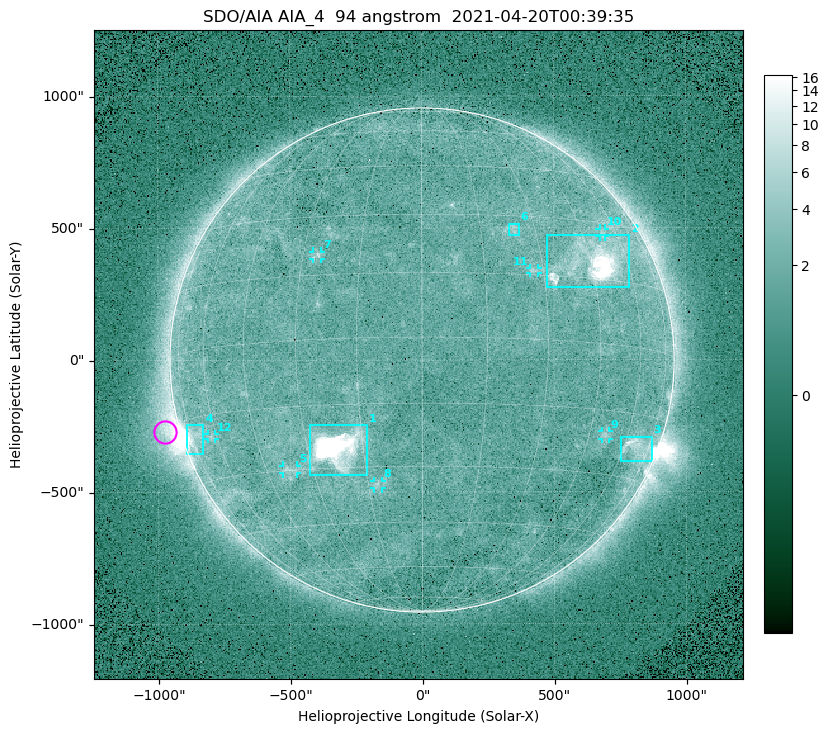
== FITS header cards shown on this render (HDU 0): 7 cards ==
TELESCOP= 'SDO/AIA '
INSTRUME= 'AIA_4   '
WAVELNTH=                   94
WAVEUNIT= 'angstrom'
DATE-OBS= '2021-04-20T00:39:35.12'
CTYPE1  = 'HPLN-TAN'
CTYPE2  = 'HPLT-TAN'

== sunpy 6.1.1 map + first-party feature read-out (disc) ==
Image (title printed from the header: SDO/AIA AIA_4  94 angstrom  2021-04-20T00:39:35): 512 x 512 px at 4.8 arcsec/px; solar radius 955 arcsec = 199 px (full disc in frame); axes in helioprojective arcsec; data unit not stated in the header (colour bar unlabelled)
Orientation: roll -0.138 deg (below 1 deg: not rotated)
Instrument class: DISC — disc imager (sunpy class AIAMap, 94 A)
Bright regions (active regions / flare kernels): reference = the median radial profile (limb darkening/brightening removed); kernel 5 px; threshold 5 sigma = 2.38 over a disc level ~1.72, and >= 1.15x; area >= 9 px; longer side >= 5 px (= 24 arcsec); searched inside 0.97 R_sun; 12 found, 12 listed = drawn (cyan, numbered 1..; 7 of them under ~33 arcsec drawn as corner ticks so the feature stays visible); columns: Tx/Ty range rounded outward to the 10 arcsec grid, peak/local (2 s.f.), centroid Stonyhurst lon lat
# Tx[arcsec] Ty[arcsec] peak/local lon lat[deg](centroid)
1 -430..-210 -440..-240 315 -22 -25
2 470..790 270..470 28 +46 +20
3 750..870 -390..-290 4.8 +67 -22
4 -900..-830 -360..-240 7.1 -72 -19
5 -530..-470 -430..-400 3 -37 -30
6 330..370 470..520 2.7 +24 +26
7 -410..-380 380..410 3.1 -26 +20
8 -180..-150 -490..-450 3.1 -12 -34
9 680..710 -300..-270 3 +51 -21
10 670..700 460..500 2.8 +53 +27
11 410..440 330..350 2.8 +27 +16
12 -810..-780 -300..-280 2.6 -63 -20
Off-limb structures (1.02-1.3 R_sun): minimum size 50 px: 6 found; the strongest spans PA ~90..115 deg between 1.02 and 1.2 R_sun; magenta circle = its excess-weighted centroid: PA ~105 deg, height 1.06 R_sun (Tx ~-980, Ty ~-270 arcsec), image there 5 x the reference